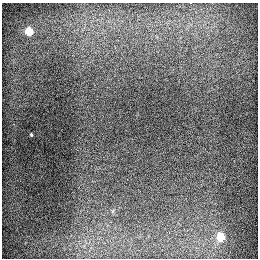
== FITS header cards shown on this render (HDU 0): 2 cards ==
NAXIS1  =                  256
NAXIS2  =                  256

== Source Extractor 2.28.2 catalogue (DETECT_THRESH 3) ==
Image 256 x 256 px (HDU 0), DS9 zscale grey, 1 PNG px = 1 image px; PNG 260 x 260 px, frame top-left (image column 1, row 256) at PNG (2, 3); no overlay
Background 1430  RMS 31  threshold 93.7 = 3 sigma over >= 5 px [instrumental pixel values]
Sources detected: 4; all 4 listed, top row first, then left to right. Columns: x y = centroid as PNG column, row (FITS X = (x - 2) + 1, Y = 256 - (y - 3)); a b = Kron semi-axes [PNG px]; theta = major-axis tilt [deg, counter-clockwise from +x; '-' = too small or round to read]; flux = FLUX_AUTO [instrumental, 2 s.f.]
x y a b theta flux
190 3 2 2 - 2100
29 31 5 5 - 91000
31 135 3 2 - 2200
220 236 6 5 - 70000
At the frame edge (FLAGS 8, measured only in part): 1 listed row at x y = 190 3